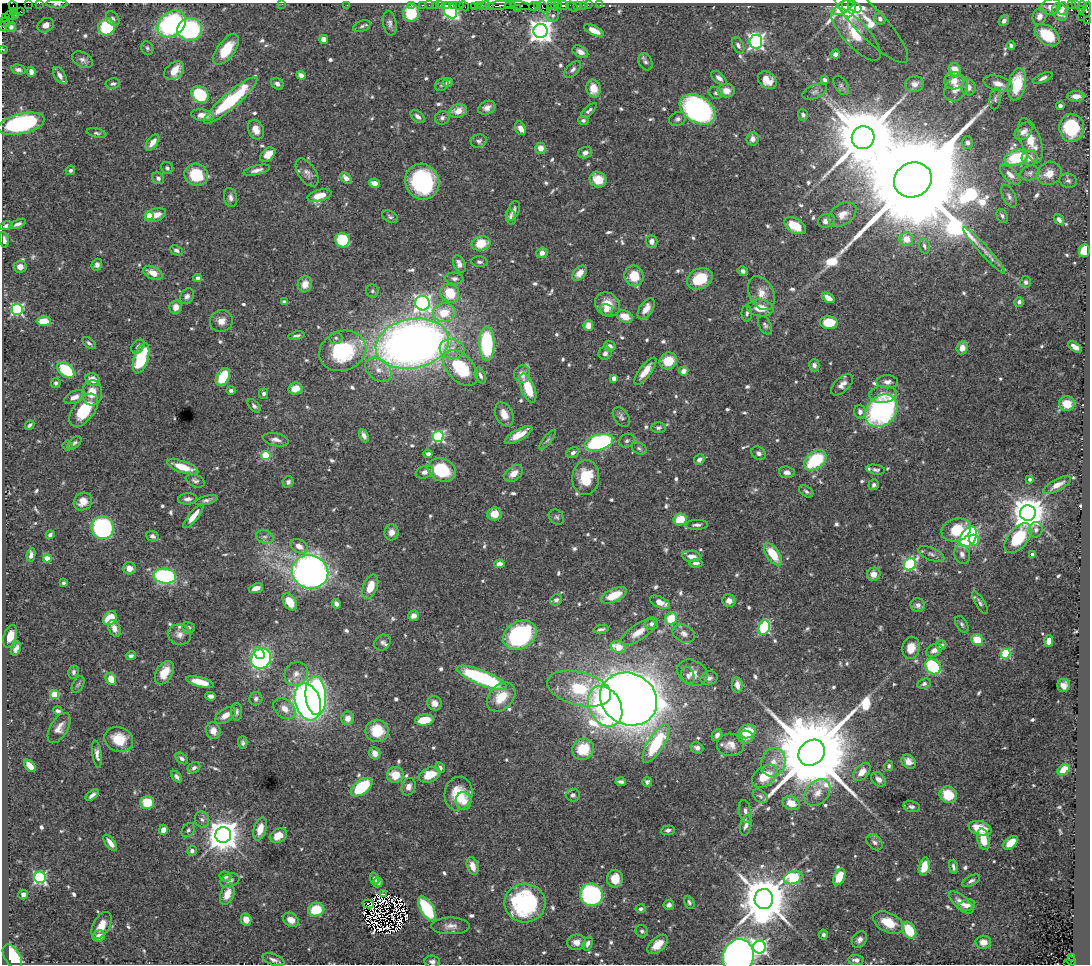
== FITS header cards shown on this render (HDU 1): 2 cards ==
NAXIS1  =                 1088
NAXIS2  =                  962

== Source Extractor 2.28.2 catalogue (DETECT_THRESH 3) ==
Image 1088 x 962 px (HDU 1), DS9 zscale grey, 1 PNG px = 1 image px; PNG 1092 x 966 px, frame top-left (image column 1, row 962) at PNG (2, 3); each listed source drawn as its Kron ellipse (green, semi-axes under 4 px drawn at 4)
Background 0.847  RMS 0.027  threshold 0.0802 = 3 sigma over >= 5 px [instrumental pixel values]
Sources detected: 743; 9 with non-positive FLUX_AUTO (blend fragments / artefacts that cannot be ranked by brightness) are neither listed nor drawn; of the other 734, the 500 brightest by FLUX_AUTO listed and drawn (234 fainter detections omitted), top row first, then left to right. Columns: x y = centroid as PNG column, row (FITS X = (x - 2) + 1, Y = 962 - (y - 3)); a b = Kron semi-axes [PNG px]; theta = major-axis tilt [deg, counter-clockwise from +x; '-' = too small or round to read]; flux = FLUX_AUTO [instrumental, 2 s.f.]
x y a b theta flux
39 3 2 2 - 9.9
28 4 2 2 - 16
57 4 10 4 -1 5.2
282 4 2 2 - 7.7
347 5 2 2 - 35
411 5 2 2 - 13
423 5 3 2 - 45
429 5 2 2 - 16
435 5 2 2 - 22
440 5 2 2 - 5.4
447 5 4 3 - 98
454 5 3 2 - 35
482 5 3 3 - 35
486 5 4 3 - 44
500 5 12 3 4 300
510 5 5 3 - 20
520 5 10 2 -10 120
537 5 3 2 - 49
551 5 2 2 - 41
554 5 3 2 - 36
558 5 2 2 - 27
563 5 5 3 - 120
578 5 4 3 - 82
583 5 2 2 - 9.7
588 5 2 2 - 15
600 5 2 2 - 9.4
1071 5 3 2 - 120
1075 5 3 2 - 7.9
13 6 6 2 -56 45
459 6 2 2 - 16
464 6 5 2 - 54
474 6 3 2 - 18
478 6 3 2 - 44
490 6 4 3 - 63
533 6 4 3 - 85
572 6 6 2 -35 33
1083 6 4 2 - 14
543 7 6 3 -53 86
844 7 12 5 32 69
849 7 10 6 -89 79
854 7 7 4 -32 58
1051 7 10 7 15 12
517 8 4 2 - 110
1063 8 6 5 - 6.8
1081 9 3 2 - 18
450 10 8 6 -62 420
1087 10 8 3 80 320
13 11 3 2 - 39
20 11 3 2 - 55
1060 12 9 7 -64 17
411 13 9 8 - 68
15 15 2 2 - 50
553 15 7 6 - 4.4
10 16 4 2 - 75
1039 16 8 7 - 12
1081 17 2 2 - 38
6 18 2 2 - 26
113 19 8 6 -51 4.9
880 19 6 5 - 6.5
1087 20 3 2 - 60
1004 21 6 4 51 7.6
4 22 6 3 -12 63
869 22 54 15 -47 51
390 23 12 6 -79 7.4
172 24 15 11 39 270
46 25 8 7 - 13
362 26 9 5 21 4.5
3 27 4 2 - 33
11 27 5 5 - 6.4
107 27 8 8 - 110
190 29 12 11 - 290
594 30 10 4 -25 18
541 31 7 7 - 1700
856 34 34 12 -48 130
1047 35 14 9 -38 66
324 39 4 4 - 13
756 42 7 6 - 530
738 45 8 5 -62 5.3
1011 45 4 4 - 5.1
147 48 7 5 -64 4.1
2 49 2 2 - 17
226 49 18 8 53 65
580 52 8 5 -29 8.8
835 54 5 4 - 7.7
82 60 11 7 -28 7.5
645 62 9 6 -63 6.4
573 69 10 5 45 6.4
18 70 7 4 -12 5.6
955 70 7 6 - 23
174 71 11 7 40 30
31 72 5 4 - 8.9
301 75 5 4 - 11
60 76 9 5 -57 9.5
719 78 9 5 -38 7.5
1043 78 10 4 24 6.9
767 80 10 8 -39 20
825 80 4 4 - 5.2
954 81 10 9 - 18
448 82 6 4 25 4.3
113 84 7 5 11 4.9
277 84 7 5 -35 7.4
914 84 9 8 - 11
998 84 15 7 -17 16
1017 84 16 9 78 66
442 85 7 6 - 4.2
841 85 11 6 -58 6.2
968 87 8 7 - 9.5
956 88 14 10 55 20
593 89 9 7 -78 29
726 91 8 7 - 17
815 92 13 6 23 6.8
716 93 7 5 -16 4.8
200 94 9 7 -39 120
1076 96 8 5 0 17
995 99 10 5 84 5.4
231 100 34 7 41 160
1060 106 4 4 - 6.2
487 108 9 6 23 9.4
698 109 19 13 -33 380
589 110 10 4 42 4.7
458 111 9 6 18 20
202 115 11 6 -9 18
803 115 5 5 - 4.6
418 117 8 5 -41 8.2
442 118 7 6 - 5.7
678 119 8 6 22 6.3
583 120 5 4 - 4.6
21 124 24 10 13 270
520 128 7 5 -62 13
1072 128 14 12 -87 110
256 130 10 7 -67 17
1024 131 10 7 46 11
97 133 10 4 -13 4.2
863 138 11 11 - 22000
752 139 7 6 - 10
1031 140 23 10 -70 37
479 141 8 6 15 5.4
152 143 9 5 54 16
968 143 6 5 - 6.3
541 148 5 5 - 16
585 153 7 5 19 8.8
268 155 8 6 41 24
1016 158 12 7 18 97
1030 158 8 7 - 17
167 168 6 5 - 4.4
70 170 5 4 - 4.5
257 170 14 4 14 9.2
307 173 16 8 -56 11
1030 173 10 7 17 6.9
1049 173 13 11 32 25
196 175 12 11 - 76
1010 175 13 6 -43 14
158 178 6 5 - 5.2
346 178 6 4 -43 10
598 180 9 7 -31 33
913 180 19 17 26 100000
1068 181 9 7 -15 6.4
422 182 18 17 - 220
374 183 6 4 -12 12
319 196 12 5 14 28
1009 196 12 6 -64 6.5
231 197 9 6 -78 7.9
513 211 10 5 68 8.5
842 214 15 10 36 20
149 215 4 4 - 35
155 215 11 6 19 22
1002 216 7 5 -61 4.4
390 217 8 5 -29 5
511 217 8 5 -78 5.2
1059 220 6 4 -50 7.1
826 221 8 6 20 11
18 224 9 3 23 5.2
6 226 6 4 13 5.6
795 226 12 7 -31 46
906 239 7 6 - 25
4 240 8 4 -81 7.6
342 240 7 7 - 120
652 241 6 6 - 11
481 243 9 7 13 47
924 246 7 5 -73 4.5
176 250 6 4 -22 5.1
984 250 31 5 -48 16
1084 251 6 5 - 51
542 253 6 5 - 13
479 262 8 5 -7 4.8
459 264 9 5 -66 12
97 265 6 5 - 6.5
20 267 6 6 - 11
743 271 5 4 - 5.9
153 273 10 6 -25 20
579 273 9 5 47 14
634 276 10 9 - 40
197 278 4 4 - 8.8
454 278 9 6 -6 6.4
700 279 13 10 26 61
1026 282 6 5 - 5.8
305 284 8 7 - 20
372 291 6 6 - 4.1
450 293 10 9 - 50
761 293 18 12 -65 24
187 296 8 6 57 7.5
828 298 7 4 -34 16
284 302 4 3 - 7.4
1019 302 5 4 - 5.4
423 303 7 7 - 640
607 304 13 11 -41 29
176 307 7 6 - 13
760 308 13 8 -6 31
17 309 6 5 - 270
646 309 12 6 56 20
606 310 6 6 - 7.8
444 313 11 9 7 42
747 313 8 5 90 4.7
625 316 8 6 -23 27
44 321 7 5 -1 42
221 321 11 10 - 16
829 323 9 6 -6 54
765 325 10 6 -61 5
588 326 5 5 - 20
297 336 8 3 11 4.2
336 338 6 5 - 4.1
89 343 8 4 -37 4.4
412 344 37 24 11 1600
487 344 17 7 -88 200
610 346 6 5 - 8.3
138 347 8 5 52 4.9
1075 347 8 4 -34 11
962 348 6 5 - 14
452 349 12 10 -8 19
343 351 24 19 21 170
605 353 6 6 - 6.5
141 358 16 7 72 140
668 361 9 8 - 44
814 365 6 5 - 6.9
461 368 21 13 -47 97
66 370 10 6 -41 110
379 370 14 10 -37 20
645 371 16 6 53 23
684 371 4 4 - 14
522 374 8 8 - 16
480 376 8 5 -66 5.4
223 377 9 6 60 68
614 378 4 4 - 17
93 380 8 6 -28 20
887 382 11 6 0 8.9
56 383 5 5 - 4.5
842 385 14 7 44 13
295 388 7 6 - 27
528 388 15 6 -69 60
231 391 4 4 - 5.1
92 393 13 10 84 27
264 394 5 4 - 5
883 394 13 8 5 20
75 397 11 6 23 12
1067 404 8 7 - 26
254 406 8 5 -50 4.6
84 410 19 10 53 83
881 411 18 14 45 380
860 412 7 6 - 7.8
504 414 13 8 -66 20
621 417 11 7 -55 6.5
30 425 5 4 - 4.5
658 428 7 5 2 5.2
519 435 15 5 29 25
364 436 7 4 -66 9.8
438 437 5 5 - 290
276 440 13 6 -12 10
548 440 12 4 52 4.6
627 441 8 6 29 4.8
599 442 14 7 15 320
74 443 8 5 42 4.3
67 446 5 5 - 4.1
639 448 8 5 -30 4.4
573 453 6 5 - 6.2
759 453 7 6 - 6.3
428 454 4 4 - 7.5
266 455 4 4 - 92
699 459 6 5 - 7.8
815 460 12 8 40 120
183 467 16 5 -19 41
442 470 14 11 -21 100
876 470 9 5 -9 4.9
425 472 9 6 19 8.9
787 472 8 5 -6 8.8
514 473 10 7 38 17
586 477 17 13 84 65
1030 479 4 3 - 5.5
195 481 10 6 -23 5.7
288 482 6 5 - 5.1
874 485 5 5 - 5.3
1057 485 15 5 29 16
806 491 8 5 -34 4.6
187 499 9 5 4 7.4
207 500 11 4 15 5.7
83 502 10 8 37 18
1028 513 8 7 - 3800
494 514 7 6 - 25
193 516 15 4 51 22
557 517 8 6 -48 4.4
680 519 7 5 10 50
697 525 11 5 2 7
103 528 11 11 - 330
956 530 15 11 18 69
1036 530 8 6 80 6.5
391 532 8 7 - 13
50 535 4 4 - 4.7
152 536 6 5 - 6.8
265 537 9 6 -14 6.7
968 537 11 7 57 360
1018 538 18 9 51 90
974 540 5 5 - 29
299 546 9 6 -31 15
773 554 13 6 -55 52
931 554 14 6 -23 8.5
962 554 10 7 -69 9
1032 554 4 3 - 5
31 555 7 4 82 8.2
692 556 9 5 -8 14
47 558 4 4 - 31
696 563 7 4 4 6.2
499 564 5 4 - 15
910 564 6 5 - 290
129 568 6 6 - 14
310 572 18 16 -14 1000
874 574 7 6 - 17
165 576 11 7 -6 280
63 583 4 3 - 4.4
370 587 13 7 69 32
256 588 7 4 19 14
614 595 14 6 24 44
556 600 6 5 - 4.8
729 601 6 6 - 14
290 602 9 6 -56 37
660 602 11 5 -24 19
980 603 13 4 -59 5.2
336 604 5 4 - 6.9
918 605 7 6 - 7.7
414 616 5 5 - 12
110 618 7 6 - 56
671 619 6 5 - 55
651 624 7 6 - 6.8
962 624 9 5 -59 4.4
188 627 6 5 - 5.4
114 628 9 6 -65 14
764 628 8 5 70 210
601 629 7 3 10 4.9
638 632 20 8 33 24
179 634 12 10 -12 13
684 634 12 8 -26 11
520 635 18 13 30 330
10 636 12 6 72 21
977 640 6 5 - 38
1049 641 6 4 85 16
382 642 9 7 42 6.2
941 645 5 5 - 6.9
618 647 8 5 -19 36
911 648 11 8 80 26
16 649 7 4 67 8.3
934 650 8 6 30 11
259 653 6 4 -55 53
1005 654 5 4 - 150
131 656 5 4 - 4.9
261 659 11 9 45 350
933 667 8 6 -45 180
73 672 6 5 - 4.9
164 673 13 8 58 34
692 673 16 12 -29 17
296 674 12 11 - 17
688 675 9 6 -66 7.6
482 678 27 7 -22 230
709 678 8 6 14 6.6
111 679 6 5 - 26
200 682 14 5 -14 36
78 684 9 5 62 4.2
924 684 7 4 25 4.7
737 685 8 5 -81 13
1064 685 6 6 - 11
579 689 33 16 -14 130
55 695 4 4 - 67
316 695 19 10 -86 490
210 696 5 4 - 6.1
501 697 16 12 47 46
256 699 7 6 - 5.9
629 699 29 25 -29 4000
308 702 19 12 -72 970
434 703 7 7 - 13
605 706 21 15 -61 290
284 709 12 9 -40 19
58 711 5 3 - 4.9
237 712 9 5 -88 5.4
225 715 12 6 33 16
348 718 7 6 - 14
424 720 9 5 7 45
59 728 17 9 59 15
213 731 8 7 - 16
377 731 12 11 - 51
747 731 9 7 12 44
717 735 6 5 - 7.3
746 737 7 6 - 13
119 739 14 12 -21 52
243 743 6 4 -89 4.2
656 743 22 8 59 110
731 745 13 11 -1 18
697 748 6 5 - 6.4
583 749 11 10 - 50
375 753 6 5 - 15
812 753 14 12 43 46000
97 754 14 4 -81 8.5
182 758 7 4 -41 5.7
773 762 14 12 70 24
909 762 8 6 -45 14
30 766 7 4 -49 22
889 766 5 4 - 4.5
194 768 7 5 34 5.8
440 768 5 4 - 6.4
1064 770 6 5 - 28
862 772 10 6 47 16
395 775 8 8 - 34
430 775 11 7 22 42
765 776 14 9 35 53
177 777 7 4 -47 5.6
879 779 8 6 -43 12
621 782 5 3 - 5.1
647 782 5 4 - 4.7
362 787 12 6 38 140
409 787 9 7 71 11
817 793 15 11 50 20
458 794 17 14 80 52
92 795 7 3 40 6.2
573 795 7 6 - 5.8
948 795 9 8 - 56
760 796 8 5 -39 4.5
464 801 9 7 -81 32
147 803 7 6 - 48
791 803 9 6 -22 28
912 807 8 5 -12 5.4
745 811 12 6 -78 9.2
202 819 8 7 - 6.2
746 825 11 5 78 10
980 828 12 7 -18 44
260 829 12 6 73 21
163 830 5 4 - 13
188 830 8 5 53 4.2
668 830 7 5 6 5.2
223 835 8 7 - 3800
278 836 9 7 27 28
983 839 11 6 -77 32
874 842 9 6 -43 6.7
110 843 10 4 -54 14
1011 843 8 5 39 34
192 851 5 4 - 9.5
473 866 9 5 -72 15
924 867 9 5 76 35
953 867 7 3 -78 4.8
225 876 6 5 - 6.4
40 877 6 5 - 320
839 877 9 5 64 42
793 878 9 6 18 180
375 879 6 4 -70 4.8
615 879 9 8 - 31
230 880 10 6 21 7.9
971 881 9 5 27 5.5
378 882 5 4 - 6.5
23 894 5 5 - 6.2
227 894 11 6 68 26
383 894 3 2 - 4.5
591 895 12 11 - 260
764 899 10 9 - 11000
689 902 7 4 -66 4
961 902 15 6 -42 15
525 903 20 19 - 240
368 904 5 2 - 5.7
669 905 5 5 - 6.7
967 905 8 5 14 11
427 909 13 6 -60 130
641 909 5 4 - 5.6
316 910 8 6 18 61
246 920 6 5 - 16
291 920 8 6 -33 19
888 922 16 9 -26 42
101 925 14 8 61 22
451 926 19 8 0 14
909 930 9 6 -58 59
642 931 6 5 - 4.6
823 935 5 4 - 4.6
99 936 6 5 - 17
859 940 9 6 50 8.7
576 942 9 7 6 12
983 942 8 6 -2 16
588 944 7 4 71 6.6
658 944 12 7 42 27
759 947 6 6 - 440
12 957 14 7 -58 110
738 957 17 15 75 910
1071 957 3 2 - 270
273 960 11 5 -18 7.2
856 960 7 5 -4 7.9
432 961 8 6 -4 6.9
1071 961 5 3 - 170
1068 963 3 2 - 190
At the frame edge (FLAGS 8, measured only in part): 14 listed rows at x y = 39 3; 28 4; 57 4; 282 4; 13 6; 1087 10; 4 22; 3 27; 2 49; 4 240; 738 957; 856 960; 432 961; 1068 963
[234 fainter detections neither listed nor drawn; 9 non-positive-flux detections neither listed nor drawn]